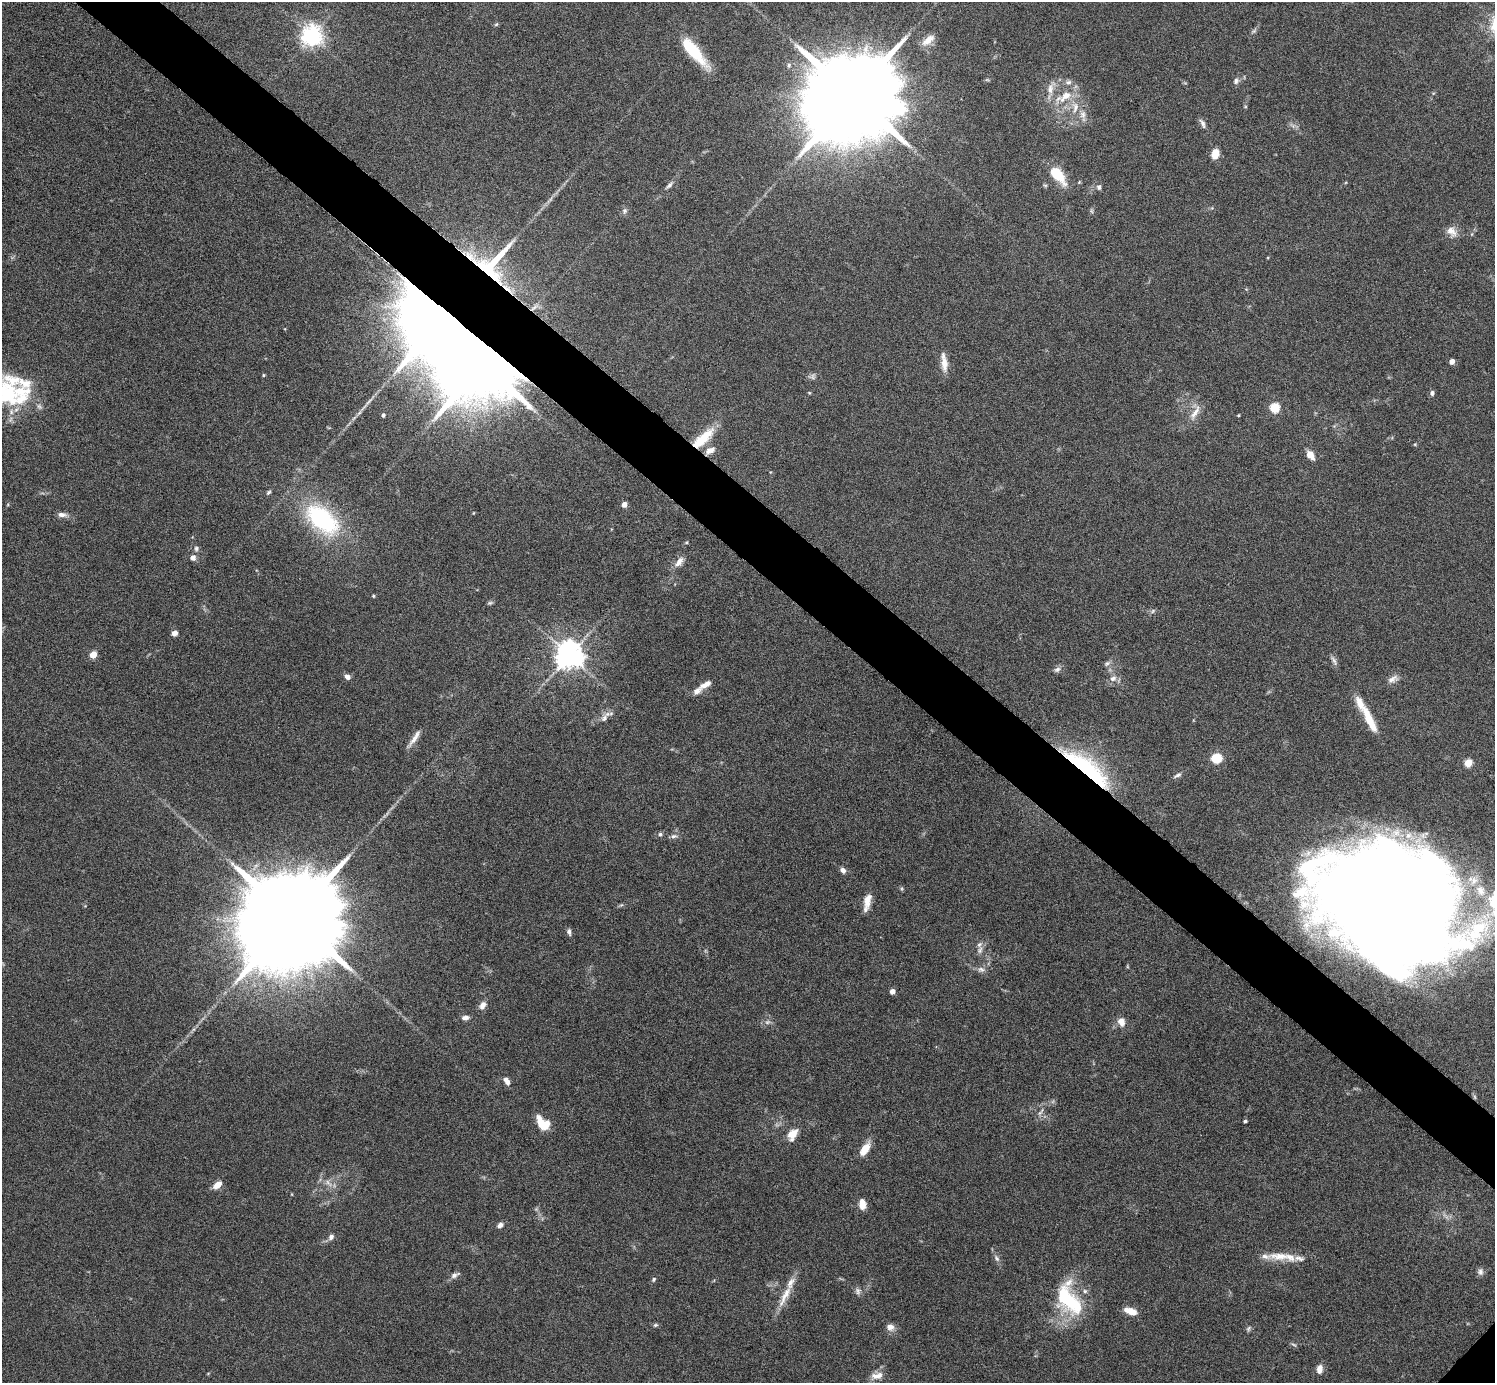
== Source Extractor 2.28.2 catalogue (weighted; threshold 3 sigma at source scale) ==
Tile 11 of 4 x 4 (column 3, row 3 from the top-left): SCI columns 2988-4480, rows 1537-2917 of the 5975 x 5977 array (HDU 1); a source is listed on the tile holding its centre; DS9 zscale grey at full resolution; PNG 1497 x 1385 px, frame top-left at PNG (2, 2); no overlay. Shown black and unused: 5% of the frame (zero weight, under 4 of 8 exposures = <1% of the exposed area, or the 3 px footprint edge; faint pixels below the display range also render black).
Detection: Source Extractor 2.28.2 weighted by HDU 2 'WHT'; one run over the whole footprint, this tile lists its part. Background 0.0778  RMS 0.0051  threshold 0.021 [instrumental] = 3 sigma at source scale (4.09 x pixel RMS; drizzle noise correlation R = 1.36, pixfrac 0.8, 0.05/0.05 arcsec/px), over >= 5 px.
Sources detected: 125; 4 too faint to see at this stretch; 4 inside a brighter object's white glare — not listed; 15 inside a brighter listed object's ellipse — not listed separately; the other 102 listed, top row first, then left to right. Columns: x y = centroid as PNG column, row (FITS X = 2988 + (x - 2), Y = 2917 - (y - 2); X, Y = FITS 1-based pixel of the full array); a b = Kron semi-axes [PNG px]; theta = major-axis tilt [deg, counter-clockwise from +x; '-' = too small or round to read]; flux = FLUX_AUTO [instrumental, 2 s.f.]
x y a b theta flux
496 24 6 5 - 0.65
1254 31 9 4 36 1
312 36 7 7 - 310
928 40 21 9 39 4.6
693 51 39 11 -51 21
1236 81 9 7 59 1.6
1068 82 9 7 5 1.7
1050 88 20 9 72 4.8
853 96 28 19 42 14000
1064 96 27 11 29 10
1075 107 18 9 86 5.8
1083 114 10 8 -89 2.9
1203 123 13 5 -65 1.7
1215 154 10 7 74 5.8
1057 175 20 9 -51 16
669 185 11 5 42 1.6
1045 185 6 4 -18 0.63
1099 187 7 6 - 1.4
625 211 7 6 - 1.3
1452 231 15 10 -45 4.1
470 256 17 8 -47 6.5
492 263 43 18 48 36
1452 361 4 4 - 3.3
944 363 22 9 -82 5.1
483 364 15 12 48 7100
264 375 4 4 - 0.52
1432 393 7 5 -89 1.2
21 394 46 25 74 28
1275 408 5 5 - 27
1195 413 25 7 57 4.8
383 415 4 3 - 0.93
1238 415 3 3 - 0.45
702 439 29 9 43 16
710 450 11 7 24 3.6
1310 455 8 6 -55 5.7
268 492 7 4 45 0.86
624 505 4 4 - 4.8
62 515 11 6 -5 2.4
322 519 41 23 -41 55
686 542 5 3 - 0.51
196 548 7 6 - 1.2
193 558 6 6 - 2.4
679 562 15 7 52 3.3
373 596 4 3 - 0.52
490 603 7 5 19 0.84
1153 611 7 5 47 0.93
175 633 5 5 - 3
93 655 5 4 - 11
569 655 8 8 - 670
1334 660 15 5 -61 1.6
1107 663 9 6 36 1.3
1057 670 10 6 25 1.7
347 677 7 5 -29 2.2
1113 678 10 8 29 2.6
1393 679 16 8 26 2.8
705 685 18 7 29 3.6
604 718 12 7 55 2.7
1369 719 23 11 -65 7.8
414 738 25 5 55 3.6
1216 758 6 5 - 27
1468 763 5 5 - 16
1087 768 67 17 -39 51
1178 775 11 5 29 1.4
660 834 6 6 - 1
674 836 9 6 9 1.6
843 870 8 6 -47 2
867 903 13 9 -85 3.4
621 905 7 4 17 0.69
1399 906 124 86 -17 1900
292 918 32 21 44 19000
569 932 9 5 -78 1.4
980 950 12 6 79 2.2
981 969 10 7 -9 1.9
892 991 4 4 - 3.7
482 1005 10 7 58 2.9
465 1018 8 6 5 2
1121 1021 10 8 -69 4
507 1081 10 6 -57 2.6
1040 1112 14 5 55 2
1245 1121 4 3 - 0.94
540 1123 16 6 -70 7.7
793 1134 15 9 61 5.4
865 1149 15 8 57 6.6
328 1183 14 5 -49 2.6
217 1185 10 6 42 4.5
862 1204 11 7 -83 4.6
500 1225 7 5 35 1.9
331 1237 8 6 54 1.7
1279 1256 32 11 -3 8.5
997 1258 10 6 -53 1.6
1480 1272 9 8 - 1.8
455 1275 13 6 26 2.1
654 1279 7 5 61 0.79
858 1291 10 8 -78 1.8
785 1296 38 8 63 7.9
1067 1299 43 24 -53 33
1131 1311 14 7 -19 5.6
655 1325 6 5 - 0.81
890 1327 11 9 -20 2.8
1248 1328 8 6 65 0.97
1319 1369 10 6 78 3.4
877 1376 18 9 13 4
Overlapping masked pixels (flux is a lower limit): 6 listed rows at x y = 470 256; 492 263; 483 364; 702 439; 1087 768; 1399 906
Isophote crosses this tile's border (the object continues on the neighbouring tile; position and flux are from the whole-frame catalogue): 1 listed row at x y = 1399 906